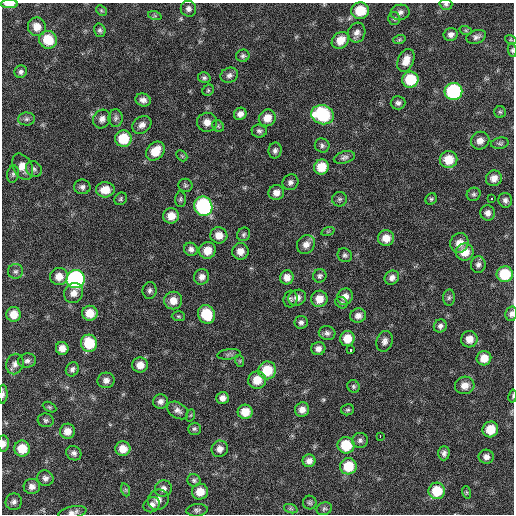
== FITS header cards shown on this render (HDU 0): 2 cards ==
NAXIS1  =                  512 / Axis length
NAXIS2  =                  512 / Axis length

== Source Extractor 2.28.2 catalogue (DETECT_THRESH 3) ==
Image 512 x 512 px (HDU 0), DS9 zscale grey, 1 PNG px = 1 image px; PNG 516 x 516 px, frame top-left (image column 1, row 512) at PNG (2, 3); each listed source drawn as its Kron ellipse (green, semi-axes under 4 px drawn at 4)
Background 59.7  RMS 8.5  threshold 25.5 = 3 sigma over >= 5 px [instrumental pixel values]
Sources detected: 168; all 168 listed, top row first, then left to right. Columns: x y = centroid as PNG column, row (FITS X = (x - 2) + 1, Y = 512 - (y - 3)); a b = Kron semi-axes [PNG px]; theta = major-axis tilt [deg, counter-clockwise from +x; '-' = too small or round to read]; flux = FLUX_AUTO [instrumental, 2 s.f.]
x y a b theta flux
9 4 9 4 0 5300
446 4 6 5 - 1200
188 9 8 7 - 2100
101 10 6 4 -45 830
360 11 9 8 - 15000
400 12 9 7 10 2300
155 16 7 4 -18 910
394 19 6 6 - 1100
37 27 9 9 - 5700
100 30 7 5 -73 1300
466 31 6 4 -20 770
357 33 10 8 71 3100
451 34 7 6 - 2300
476 37 10 6 18 2100
48 40 9 8 - 14000
340 40 9 7 42 7300
399 40 6 4 19 900
511 40 6 4 -18 670
512 50 6 4 -81 920
243 56 7 6 - 1300
406 60 12 7 67 5600
21 72 6 6 - 1600
229 75 9 7 23 2100
204 78 6 5 - 1300
410 80 8 8 - 21000
208 90 6 5 - 860
453 91 9 8 - 62000
143 100 8 6 -15 2700
398 103 7 6 - 1700
500 112 6 6 - 1000
240 114 6 6 - 2900
323 115 11 9 -16 41000
116 118 9 7 87 1700
267 118 9 8 - 6100
27 119 8 6 3 1700
102 119 10 8 54 2900
207 122 10 9 - 4700
142 125 10 8 38 3300
218 126 6 5 - 980
259 131 7 6 - 1600
123 139 8 8 - 16000
480 141 9 8 - 4000
500 143 9 5 9 1400
322 145 7 7 - 1600
275 150 8 6 78 1800
155 151 10 8 48 10000
182 156 6 4 -45 730
344 157 11 6 15 1800
449 160 9 8 - 11000
22 167 14 9 -62 6500
321 167 7 7 - 11000
34 169 8 7 - 1800
13 174 9 5 80 1400
494 178 8 7 - 4200
290 182 8 7 - 2000
185 185 7 6 - 1100
82 187 8 7 - 1900
105 190 9 7 3 7800
276 193 8 7 - 3700
474 194 7 6 - 1400
121 199 7 5 41 1000
180 199 8 5 89 1100
340 199 7 7 - 1400
431 199 6 5 - 1000
492 199 3 2 - 2400
505 200 7 7 - 2000
203 206 10 9 - 79000
487 213 8 7 - 2900
171 216 8 7 - 6400
328 231 7 4 19 740
244 234 7 6 - 1300
219 235 8 8 - 5200
386 238 8 8 - 6200
459 243 10 9 - 5400
306 244 10 8 51 3800
191 249 7 6 - 2200
207 250 8 8 - 7200
240 251 8 8 - 4800
465 252 9 8 - 8300
345 255 7 6 - 1400
478 265 8 7 - 2100
15 271 7 7 - 1600
505 274 8 8 - 21000
59 276 9 8 - 5900
320 276 7 6 - 1400
202 277 8 7 - 3000
287 277 7 6 - 4200
392 278 7 6 - 2700
76 279 9 9 - 130000
150 290 8 7 - 1700
74 293 10 9 - 4100
345 297 8 7 - 3800
297 298 9 7 26 3400
449 298 8 6 87 1400
290 299 8 7 - 1500
319 299 8 8 - 6300
173 301 9 9 - 5900
341 303 6 5 - 1100
90 313 7 7 - 8500
14 314 7 7 - 7200
206 314 9 8 - 18000
511 314 7 5 79 2100
178 316 6 5 - 940
358 316 8 7 - 2900
301 322 6 6 - 1600
440 326 7 6 - 1700
327 333 8 7 - 1800
347 339 7 7 - 8100
469 339 8 8 - 5200
385 341 10 8 74 2700
89 343 8 8 - 19000
62 348 6 6 - 4200
318 349 7 6 - 2700
351 350 4 3 - 23000
229 354 12 5 7 1600
484 358 7 7 - 7000
27 361 9 7 11 2000
240 361 6 4 -72 710
15 364 10 8 69 2900
140 365 7 7 - 5200
72 369 7 6 - 1800
267 370 9 8 - 16000
106 380 8 8 - 2900
257 380 9 8 - 8800
465 385 10 8 14 4800
353 386 6 6 - 1100
3 394 9 4 86 1500
513 396 6 3 80 610
222 398 6 6 - 3000
161 401 7 7 - 2400
49 407 7 4 -27 860
178 410 11 7 -32 2600
302 410 7 7 - 3800
348 410 6 5 - 1000
245 412 7 7 - 8400
191 415 6 4 70 670
46 420 8 7 - 1500
194 429 6 6 - 1200
490 429 8 7 - 11000
67 431 7 7 - 4900
380 436 3 2 - 3100
360 440 8 7 - 1800
3 444 8 5 86 2600
346 445 8 8 - 18000
22 449 8 8 - 11000
123 449 7 7 - 6000
220 449 8 8 - 3700
74 453 8 7 - 2000
444 453 7 5 89 1900
486 457 7 7 - 2700
309 461 6 6 - 3200
348 466 8 8 - 15000
45 478 8 7 - 2400
194 480 6 6 - 1300
32 486 8 7 - 3200
163 489 8 8 - 2800
126 490 7 4 -71 900
437 491 8 8 - 15000
200 492 8 8 - 6900
466 492 6 4 -71 720
158 500 11 9 33 4000
14 502 8 8 - 2100
310 503 7 7 - 1100
152 505 8 7 - 2600
291 509 7 4 -19 980
324 509 8 6 22 1200
197 510 10 6 7 1600
72 512 14 6 11 2800
At the frame edge (FLAGS 8, measured only in part): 8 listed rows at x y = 9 4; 446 4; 512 50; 511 314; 3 394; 513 396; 3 444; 72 512